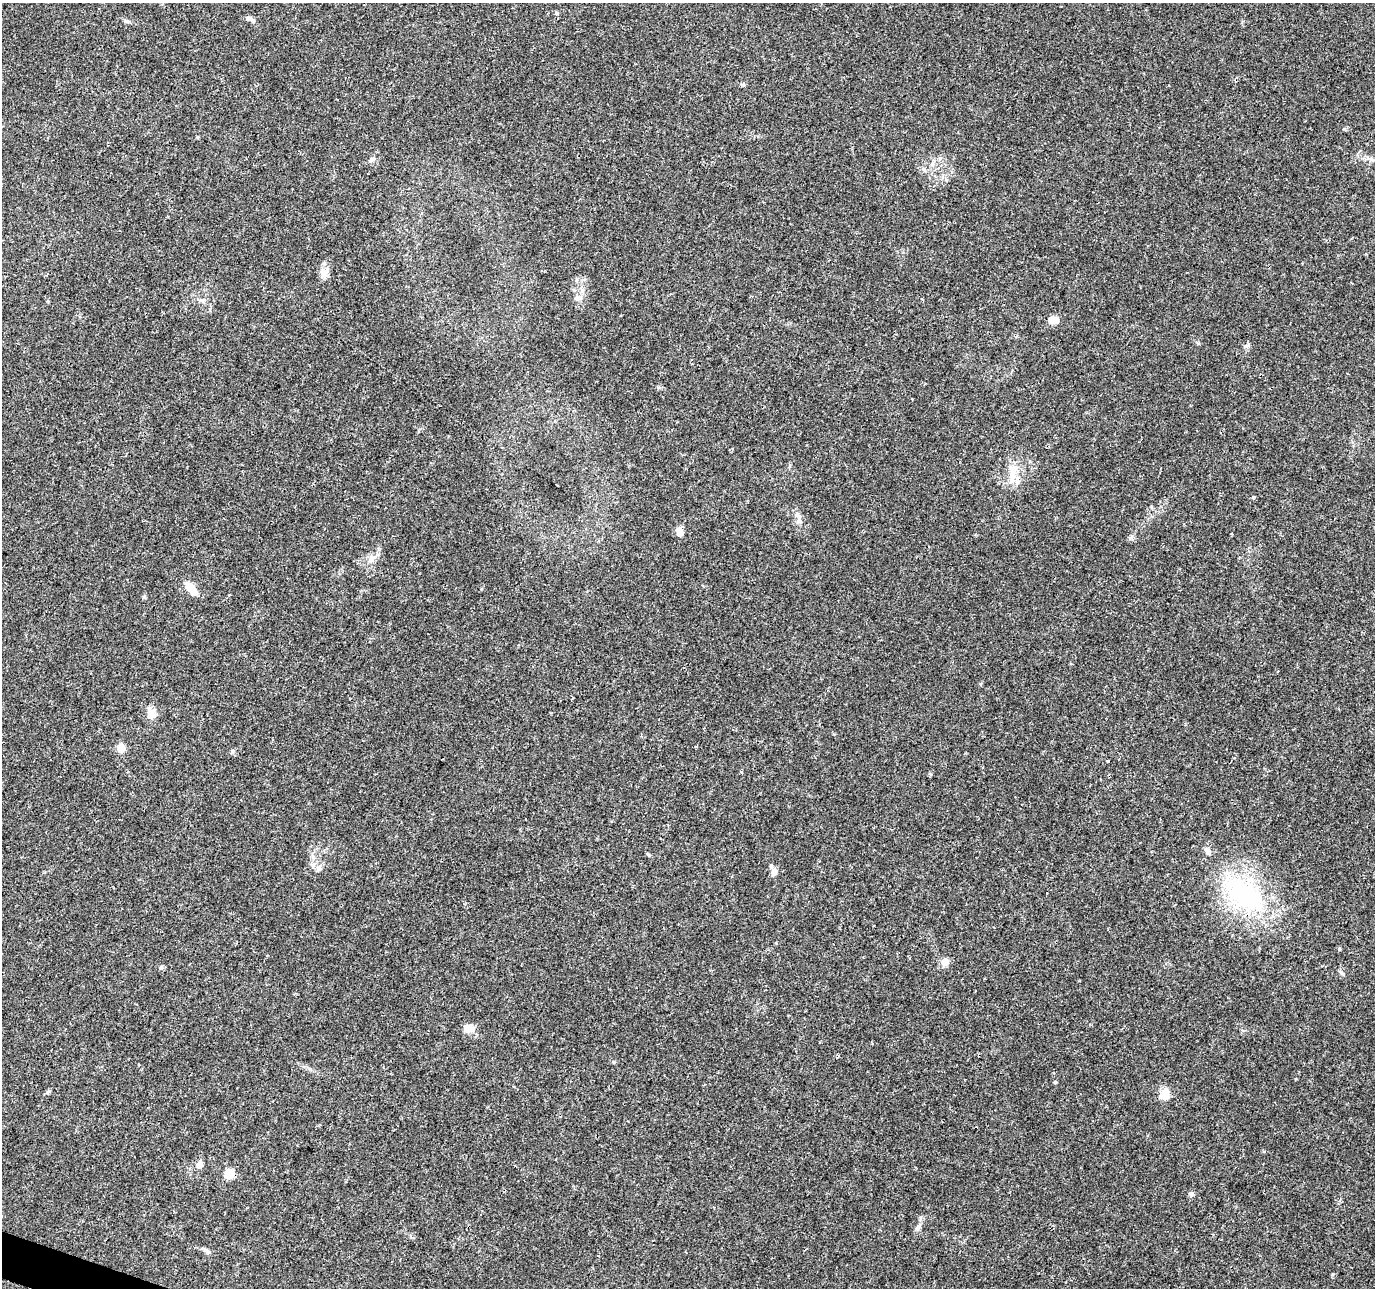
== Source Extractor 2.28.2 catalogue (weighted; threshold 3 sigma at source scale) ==
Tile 7 of 4 x 4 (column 3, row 2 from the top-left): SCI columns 2750-4122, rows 2792-4077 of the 5505 x 5644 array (HDU 1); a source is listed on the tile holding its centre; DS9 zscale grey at full resolution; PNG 1377 x 1290 px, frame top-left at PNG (2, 3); no overlay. Shown black and unused: <1% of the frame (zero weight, under 3 of 4 exposures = <1% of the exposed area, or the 3 px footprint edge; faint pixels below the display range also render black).
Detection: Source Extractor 2.28.2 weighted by HDU 2 'WHT'; one run over the whole footprint, this tile lists its part. Background 0.0464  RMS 0.0039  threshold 0.0174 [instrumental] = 3 sigma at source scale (4.5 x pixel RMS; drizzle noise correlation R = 1.50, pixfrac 1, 0.0396/0.0396 arcsec/px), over >= 5 px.
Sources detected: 29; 1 inside a brighter listed object's ellipse — not listed separately; the other 28 listed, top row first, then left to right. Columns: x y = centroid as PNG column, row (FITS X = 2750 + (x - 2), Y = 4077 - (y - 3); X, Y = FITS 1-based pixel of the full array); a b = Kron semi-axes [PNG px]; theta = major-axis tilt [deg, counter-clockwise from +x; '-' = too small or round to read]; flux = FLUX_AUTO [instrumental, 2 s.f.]
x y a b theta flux
253 20 9 6 -39 1.1
126 21 9 4 -27 0.79
372 159 7 6 - 0.93
324 272 14 11 -76 2.7
578 298 8 8 - 1.5
1053 320 11 7 -12 3.7
1012 476 24 9 80 5.6
1253 497 6 3 19 0.4
797 515 9 7 -70 1.5
679 531 9 7 -75 3.5
372 558 14 8 32 2.7
191 588 19 8 -52 4.6
144 597 6 4 89 0.73
151 713 16 9 -71 2.8
121 748 9 8 - 3.7
319 868 14 4 49 1.2
774 872 10 8 74 1.9
1244 894 64 31 -39 52
1339 949 5 4 - 0.43
945 962 6 6 - 5.1
1342 973 7 4 -45 0.67
469 1028 16 10 -13 3.1
1055 1082 4 3 - 0.58
1165 1093 12 8 72 5.2
200 1164 6 6 - 2.7
229 1174 5 5 - 18
1192 1194 7 4 90 0.74
206 1250 12 4 -36 1
Unlisted compact peaks at least as high as the median listed source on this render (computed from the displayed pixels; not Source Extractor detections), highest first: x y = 232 751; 918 1227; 1246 346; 1333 1274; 614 1062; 924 169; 658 387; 920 1218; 1198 343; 649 855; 557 13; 197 137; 743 85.